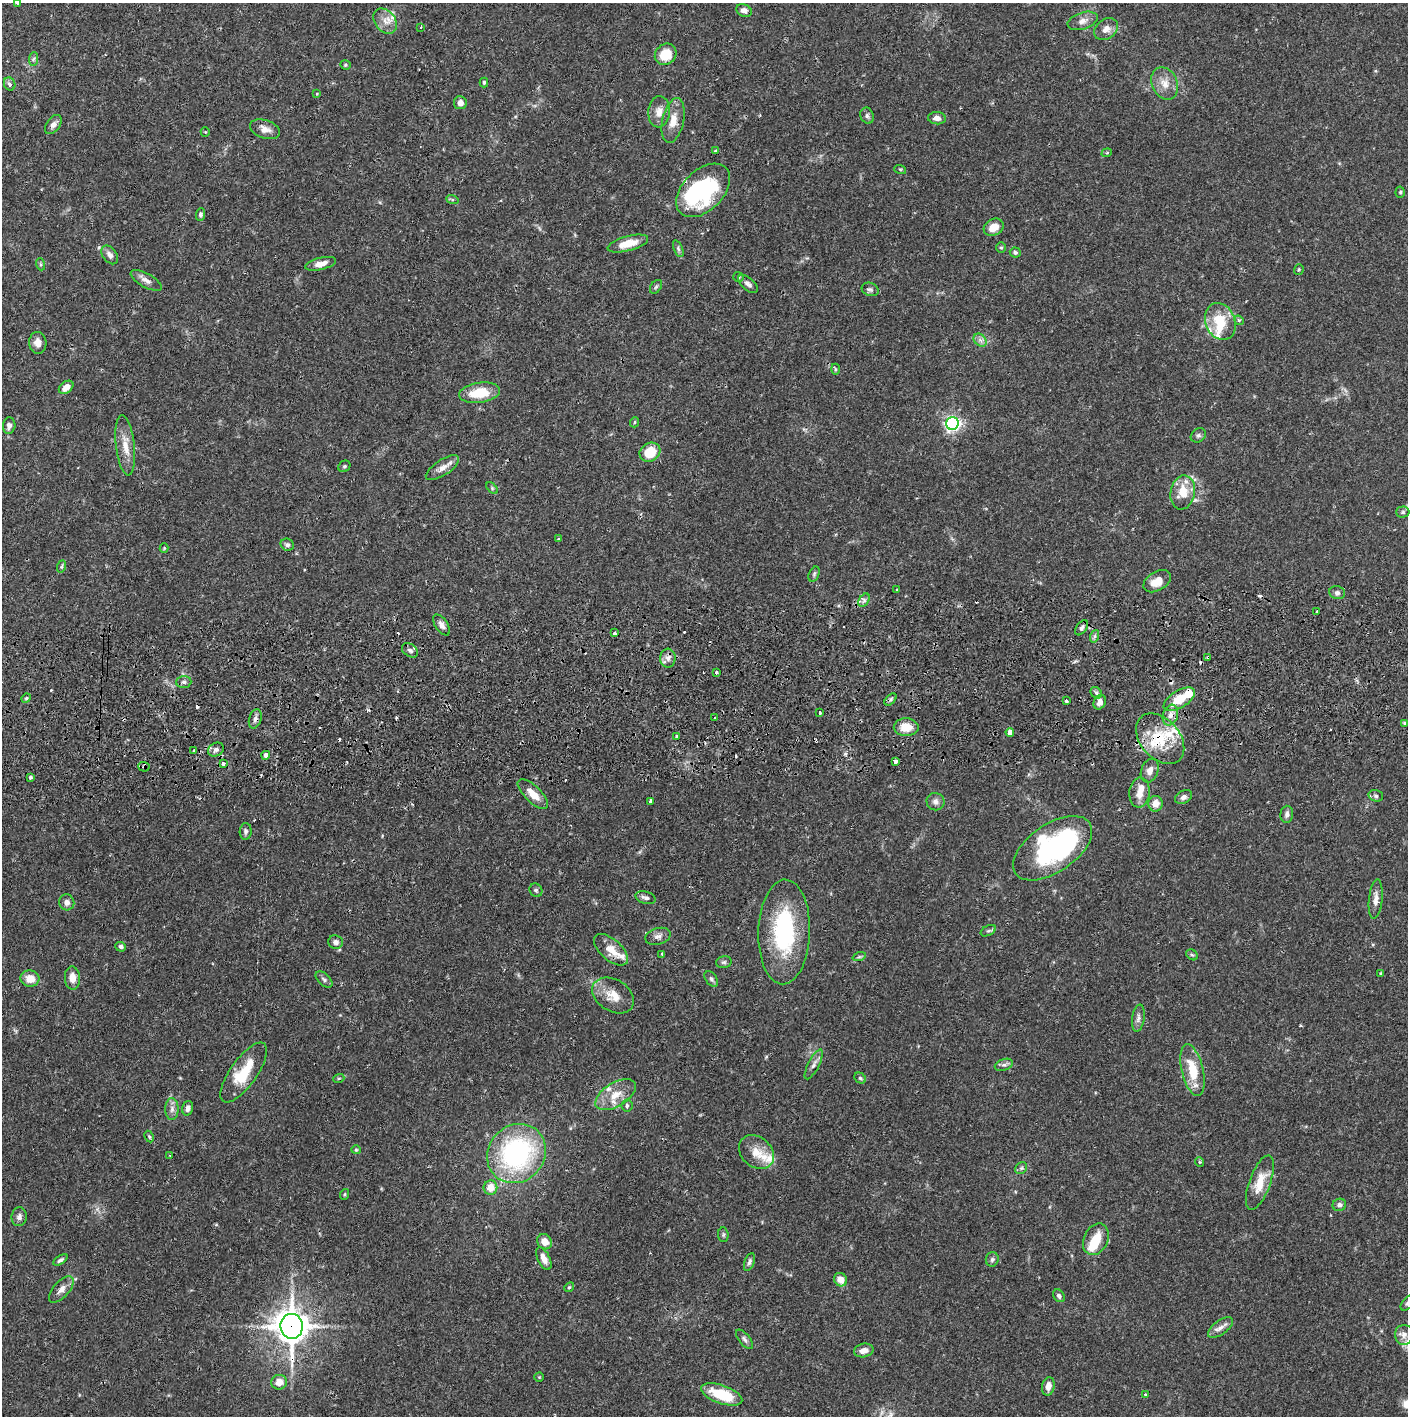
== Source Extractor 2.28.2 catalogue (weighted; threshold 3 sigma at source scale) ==
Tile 5 of 3 x 3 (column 2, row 2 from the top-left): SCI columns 1410-2815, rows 1472-2885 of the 4227 x 4357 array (HDU 1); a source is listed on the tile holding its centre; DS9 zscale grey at full resolution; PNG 1410 x 1418 px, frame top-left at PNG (2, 3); each listed source drawn as its Kron ellipse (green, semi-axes under 4 px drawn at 4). Shown black and unused: <1% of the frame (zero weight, under 2 of 3 exposures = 3% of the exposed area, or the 3 px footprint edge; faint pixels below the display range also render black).
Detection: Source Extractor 2.28.2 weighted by HDU 2 'WHT'; one run over the whole footprint, this tile lists its part. Background 0.0679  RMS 0.0049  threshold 0.0219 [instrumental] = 3 sigma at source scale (4.5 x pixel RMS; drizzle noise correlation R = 1.50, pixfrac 1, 0.05/0.05 arcsec/px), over >= 5 px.
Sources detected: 210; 1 too faint to see at this stretch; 4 inside a brighter object's white glare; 15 cosmic-ray / hot-pixel residue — neither listed nor drawn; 13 inside a brighter listed object's ellipse — not listed separately; the other 177 listed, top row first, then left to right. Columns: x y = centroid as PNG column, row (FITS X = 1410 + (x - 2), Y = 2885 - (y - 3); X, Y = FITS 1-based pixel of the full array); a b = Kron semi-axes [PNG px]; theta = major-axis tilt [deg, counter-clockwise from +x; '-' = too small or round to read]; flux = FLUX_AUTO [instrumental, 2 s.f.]
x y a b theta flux
17 3 3 2 - 0.54
744 10 8 6 -24 2.1
385 21 14 10 -51 4.5
1083 21 15 8 18 3.4
421 27 3 2 - 1.3
1106 29 13 9 38 3.8
666 54 11 10 - 11
33 59 7 4 87 0.99
345 65 5 4 - 0.62
484 82 5 4 - 0.76
1165 83 17 12 -66 6
10 84 7 5 -64 1.8
317 94 4 3 - 0.44
460 103 6 6 - 2.8
659 112 16 11 85 4.5
867 116 8 6 -68 1.3
937 118 9 6 -5 2.4
673 120 23 10 77 6.6
53 125 11 6 54 2.4
265 129 15 9 -18 3.8
205 132 5 4 - 0.47
715 151 3 3 - 1.5
1107 153 5 4 - 0.7
900 169 6 3 -18 0.57
703 190 32 20 45 56
1400 192 5 4 - 0.75
452 199 6 4 -19 0.67
200 215 6 4 88 1.3
994 227 10 8 28 5.4
628 244 21 7 15 8.4
1001 248 5 5 - 0.69
678 249 9 4 -68 1.1
1015 252 5 5 - 0.91
110 255 10 7 -53 2.1
40 264 6 4 -72 0.68
321 264 16 6 13 3.7
1299 270 5 5 - 0.65
738 277 5 5 - 0.74
146 280 17 7 -29 2.7
748 284 12 6 -41 2.2
656 287 8 5 53 1
870 289 8 6 -21 1.3
1239 320 5 4 - 0.81
1220 321 19 14 -68 14
980 340 7 5 -45 1.7
38 343 11 8 -84 3.7
835 369 5 3 - 0.61
66 387 8 5 38 4.8
480 393 20 10 8 14
635 422 5 3 - 0.47
952 424 6 6 - 150
9 426 8 6 83 1.7
1198 435 8 6 36 1.3
125 445 30 9 -83 7.4
650 452 11 9 28 12
344 466 6 5 - 0.81
442 468 19 7 34 3.9
492 488 7 4 -46 0.75
1183 492 17 12 80 10
1403 512 6 5 - 0.97
559 539 3 3 - 0.77
287 545 7 6 - 1.4
164 548 4 4 - 0.49
62 566 6 4 71 0.75
814 574 8 5 66 0.96
1157 581 15 9 31 6.5
897 590 3 2 - 0.55
1337 593 8 6 -13 1.7
864 600 7 4 57 1.3
1317 611 3 3 - 0.78
442 625 12 6 -55 2.3
1082 628 8 5 55 1.3
614 633 3 3 - 0.99
1095 636 6 4 71 0.85
410 650 9 6 -37 1.5
1208 657 4 3 - 0.83
668 658 9 7 -88 2.5
716 672 3 3 - 1.1
184 682 7 6 - 1.2
1096 693 6 5 - 1
26 698 5 4 - 0.66
1179 699 17 8 32 12
891 700 7 4 46 1
1066 701 3 3 - 1.6
1100 702 8 6 65 3
819 712 3 3 - 1.5
1170 715 11 7 70 3.1
714 717 3 3 - 0.91
255 719 10 6 73 1.8
1404 723 3 3 - 0.86
906 727 12 9 0 7.7
1010 732 4 4 - 3.9
676 736 3 2 - 0.56
1160 739 29 19 -49 19
216 750 8 6 32 1.7
194 751 3 2 - 0.73
266 755 4 4 - 2.4
896 761 4 3 - 6.5
223 764 4 3 - 1.7
144 767 5 5 - 0.87
1150 771 12 8 69 3.5
30 777 3 3 - 2.8
1139 792 15 10 86 5.2
533 794 20 8 -45 6.1
1376 796 7 5 -16 1.1
1184 797 9 6 30 2
651 801 4 3 - 2.2
936 802 9 8 - 2.2
1155 804 8 7 - 4.6
1287 814 8 6 83 1.8
246 831 8 6 86 1.3
1053 848 45 24 34 83
536 890 7 6 - 1
645 898 10 6 -15 1.9
1376 899 20 6 84 3.5
67 902 8 7 - 2.7
988 931 8 5 28 1
784 932 52 26 88 53
658 936 13 8 16 2.4
336 942 7 7 - 2
121 947 5 4 - 1.6
611 950 21 10 -41 7.2
662 954 3 3 - 0.54
1192 955 6 5 - 0.74
859 957 7 4 18 0.83
724 962 8 5 15 1.2
1381 973 4 3 - 0.53
72 978 11 7 -86 4.8
30 979 9 8 - 6.2
324 979 10 6 -43 1.4
711 979 9 5 -53 1.3
613 995 22 16 -31 8.9
1138 1018 13 6 82 2.1
814 1064 16 5 63 2.2
1004 1065 9 5 18 1.4
1192 1070 26 10 -77 14
244 1073 35 13 55 17
339 1078 6 3 18 0.51
860 1078 6 5 - 0.98
616 1095 22 12 31 9
627 1106 6 5 - 1.4
188 1108 7 5 74 2.3
172 1109 11 6 90 2.3
149 1137 6 4 -62 0.67
356 1150 5 4 - 0.56
756 1152 19 15 -42 7.9
516 1153 31 28 47 84
170 1155 3 2 - 0.39
1199 1162 5 3 - 0.52
1021 1168 6 5 - 0.98
1260 1183 28 10 70 11
490 1188 7 7 - 6.6
345 1194 5 3 - 0.53
1339 1205 7 6 - 1.7
19 1217 9 8 - 1.9
723 1235 7 5 -85 0.9
1096 1239 17 12 64 9.6
544 1242 8 7 - 4.5
544 1259 12 6 -64 3.8
992 1259 7 6 - 1.2
60 1260 8 4 31 1.2
749 1262 9 5 69 1.3
841 1280 7 6 - 4.4
569 1287 5 4 - 0.62
61 1289 16 8 49 3.3
1059 1296 7 5 -55 1.3
1407 1303 8 5 52 1.1
292 1326 12 11 - 800
1220 1327 14 7 37 2.8
1404 1335 10 9 - 3
744 1339 11 5 -51 1.5
864 1350 10 6 12 3.2
539 1377 4 4 - 0.43
279 1382 8 7 - 4.7
1048 1386 9 6 79 3.5
722 1394 22 9 -19 18
1145 1394 3 2 - 0.69
Overlapping masked pixels (flux is a lower limit): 6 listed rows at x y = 703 190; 1208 657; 255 719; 1160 739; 144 767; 292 1326
Isophote crosses this tile's border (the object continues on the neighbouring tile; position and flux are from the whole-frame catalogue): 3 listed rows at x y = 17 3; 1403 512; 1407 1303